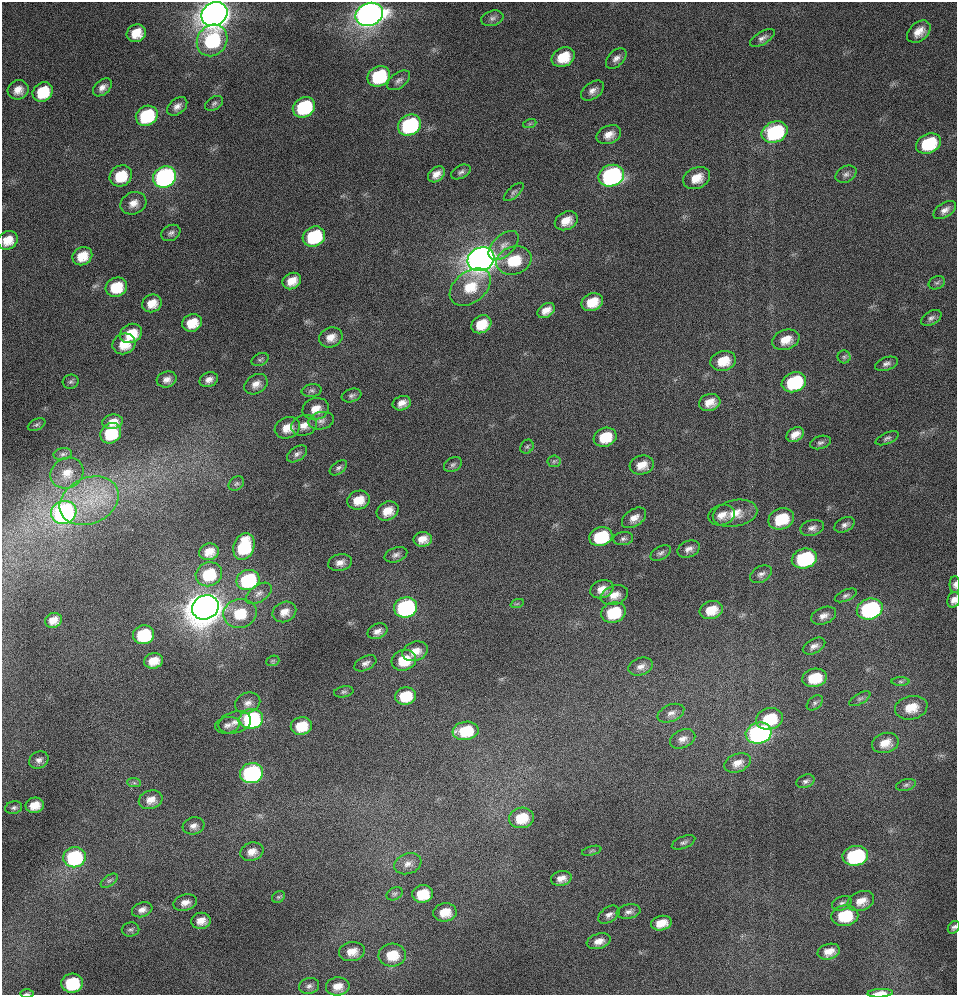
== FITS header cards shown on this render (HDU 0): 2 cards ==
NAXIS1  =                  955 / Axis length
NAXIS2  =                  993 / Axis length

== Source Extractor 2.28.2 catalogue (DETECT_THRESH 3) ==
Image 955 x 993 px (HDU 0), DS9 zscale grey, 1 PNG px = 1 image px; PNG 959 x 997 px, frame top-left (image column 1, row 993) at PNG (2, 2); each listed source drawn as its Kron ellipse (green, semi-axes under 4 px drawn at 4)
Background 61.7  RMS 4.2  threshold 12.6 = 3 sigma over >= 5 px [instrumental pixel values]
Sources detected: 198; all 198 listed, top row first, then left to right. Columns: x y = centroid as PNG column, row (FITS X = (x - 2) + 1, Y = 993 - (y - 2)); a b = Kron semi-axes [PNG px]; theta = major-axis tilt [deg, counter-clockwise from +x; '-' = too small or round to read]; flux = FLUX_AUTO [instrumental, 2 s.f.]
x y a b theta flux
214 14 13 11 31 510000
369 14 14 11 23 320000
492 18 11 7 17 1100
919 32 13 9 41 3100
136 33 10 8 29 4600
762 38 14 6 31 1300
212 40 16 14 52 23000
563 57 12 9 29 7400
616 58 12 7 45 1600
379 76 12 9 32 20000
399 80 13 7 36 1200
102 87 11 7 43 1700
18 90 10 9 - 2800
592 91 13 8 37 1700
43 92 11 9 39 10000
214 103 10 6 32 830
177 106 11 7 39 1700
304 107 12 9 31 24000
147 116 11 9 30 22000
530 123 7 4 19 470
409 125 12 10 29 36000
775 132 13 10 23 28000
609 135 13 9 23 2700
928 144 13 9 26 14000
461 172 10 6 26 960
436 174 9 6 41 2400
846 174 11 8 29 1200
121 176 12 10 34 8400
611 176 13 10 20 64000
165 177 12 10 30 84000
697 178 14 10 25 4600
514 192 12 5 42 790
133 203 13 11 26 2700
945 210 13 7 32 1700
566 221 12 8 27 3800
171 233 10 7 28 1100
314 237 11 9 27 22000
8 240 10 9 - 4300
504 245 18 10 43 3000
82 256 10 8 31 5100
481 259 14 11 24 390000
514 260 18 14 18 10000
292 281 10 7 30 3700
937 283 8 6 24 730
116 287 11 9 23 8900
470 287 23 15 38 8900
592 302 11 8 23 6000
152 303 10 8 25 3700
546 310 9 6 35 2500
931 318 11 6 30 1100
192 323 10 8 22 5600
481 324 10 8 29 6200
131 333 11 9 25 6600
331 337 12 9 20 2900
786 340 14 10 20 4200
124 344 12 10 24 5400
844 357 6 6 - 670
260 360 9 6 25 620
723 361 13 10 14 6000
886 364 12 6 18 1200
167 379 10 8 15 1900
209 380 9 7 24 1700
71 382 8 7 - 770
794 382 12 9 21 22000
256 384 12 9 31 2300
312 391 10 6 9 850
352 395 10 6 18 870
710 402 11 8 16 3500
402 403 9 7 19 2200
316 409 13 11 16 3500
321 421 13 8 11 1600
112 422 10 7 10 2900
37 424 9 5 26 670
304 425 13 10 17 2800
287 428 13 10 21 4000
111 433 11 9 44 13000
795 435 9 6 31 2500
605 437 11 9 19 7800
887 438 12 5 24 880
820 442 11 6 15 940
527 447 7 6 - 550
63 454 9 6 10 880
297 454 11 6 35 1200
554 461 6 6 - 630
453 465 9 7 31 910
642 465 12 9 15 3600
338 468 10 6 37 880
67 473 17 15 31 4800
236 484 8 6 36 740
358 500 11 9 16 4800
89 501 31 23 25 17000
388 511 11 9 28 4400
64 512 13 11 18 87000
735 513 22 13 12 5500
722 515 13 10 17 2800
634 518 13 8 34 2500
781 519 13 10 23 10000
845 525 11 7 25 1200
812 528 12 7 15 1500
601 537 12 9 15 16000
423 539 9 7 1 3000
623 539 10 6 8 910
244 547 14 10 71 17000
689 549 11 8 22 1600
209 552 10 8 12 3500
661 553 11 6 29 970
396 555 12 7 19 1200
804 558 13 9 16 30000
340 563 12 8 11 2000
209 574 13 11 22 12000
761 574 12 8 30 1300
248 580 12 10 19 27000
955 585 8 5 -89 930
602 589 12 8 21 2800
259 593 14 8 34 1600
614 595 14 9 17 3300
846 595 12 5 23 900
954 600 8 6 70 1700
517 604 7 4 19 390
205 607 13 12 - 700000
406 607 12 10 16 54000
870 609 13 10 16 47000
711 610 11 8 17 5400
284 612 12 10 24 3000
240 613 17 14 12 9300
613 613 12 10 18 13000
824 616 13 8 22 1900
53 620 8 7 - 2900
377 631 10 7 24 1800
143 635 10 9 - 18000
814 646 12 7 29 1500
415 651 13 9 19 3700
404 660 12 10 18 8000
153 661 9 7 14 4100
273 661 7 5 20 440
365 663 12 7 26 1400
641 667 13 8 18 1900
814 678 12 9 12 8400
901 681 9 4 0 660
344 692 10 5 10 680
405 696 10 8 12 8200
860 699 11 5 29 840
248 703 13 10 23 2200
815 703 9 6 41 750
911 708 16 11 12 5600
671 713 14 8 22 1800
251 719 11 10 - 40000
769 719 14 10 14 11000
235 722 17 10 16 2600
227 725 12 8 10 1400
301 726 10 9 - 7200
466 731 13 9 9 11000
759 733 13 10 14 87000
683 739 13 9 24 2000
885 743 13 10 14 3900
39 760 10 8 26 1400
737 763 13 9 21 2600
252 773 11 10 - 58000
805 781 9 6 23 910
134 783 7 4 -2 530
906 785 10 5 15 830
151 800 12 9 15 2700
35 805 9 7 10 4100
14 808 8 6 12 840
521 818 12 10 12 7700
193 826 11 8 16 1700
683 842 12 6 22 890
592 851 10 4 14 500
252 852 12 9 19 2600
855 856 13 10 10 34000
74 857 11 10 - 31000
408 864 14 10 20 2200
561 878 10 7 11 2200
109 881 10 5 35 710
395 894 8 6 29 760
422 894 10 8 8 8200
278 897 7 5 34 490
861 901 14 9 21 3300
185 903 12 8 16 2200
842 903 10 6 20 1000
142 910 10 7 20 1700
629 911 12 7 11 1200
445 912 11 9 7 4800
609 915 12 7 34 1400
845 916 13 10 7 12000
201 921 10 8 8 2900
661 923 10 7 13 4100
954 927 7 5 49 840
131 930 9 7 9 780
599 941 12 7 18 2500
352 952 13 9 9 3500
829 952 11 7 16 3000
392 955 13 11 4 7200
72 983 11 9 2 18000
309 986 10 8 16 1300
338 986 12 9 5 3300
880 993 13 4 3 3300
27 994 7 3 1 360
At the frame edge (FLAGS 8, measured only in part): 7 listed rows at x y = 214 14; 369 14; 955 585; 954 600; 954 927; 880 993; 27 994